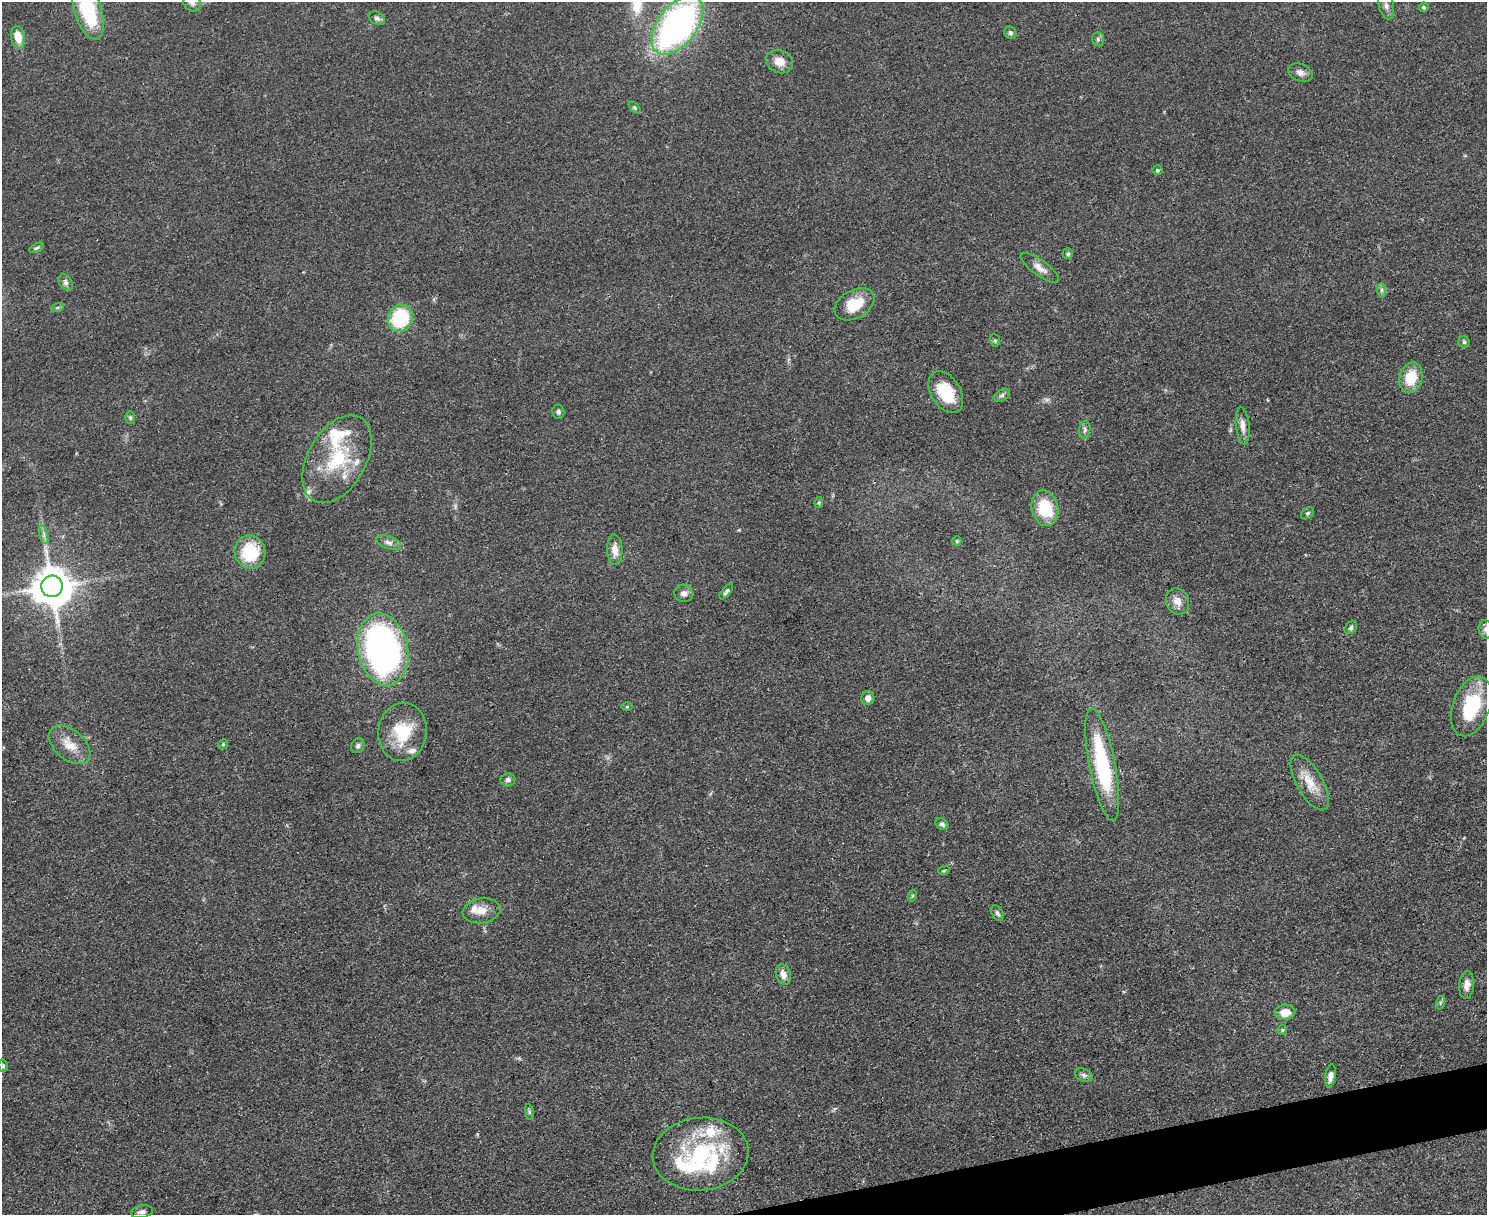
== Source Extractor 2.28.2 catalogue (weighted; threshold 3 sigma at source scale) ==
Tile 5 of 3 x 4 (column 2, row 2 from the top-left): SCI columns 1624-3108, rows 2434-3646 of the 4847 x 4868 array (HDU 1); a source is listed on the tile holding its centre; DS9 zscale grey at full resolution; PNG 1489 x 1217 px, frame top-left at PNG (2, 2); each listed source drawn as its Kron ellipse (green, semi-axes under 4 px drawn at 4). Shown black and unused: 2% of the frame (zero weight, under 3 of 4 exposures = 1% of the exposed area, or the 3 px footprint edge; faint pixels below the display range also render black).
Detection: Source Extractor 2.28.2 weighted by HDU 2 'WHT'; one run over the whole footprint, this tile lists its part. Background 0.0485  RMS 0.0049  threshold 0.022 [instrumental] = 3 sigma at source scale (4.5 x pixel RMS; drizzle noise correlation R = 1.50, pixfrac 1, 0.05/0.05 arcsec/px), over >= 5 px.
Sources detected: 84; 12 inside a brighter listed object's ellipse — not listed separately; the other 72 listed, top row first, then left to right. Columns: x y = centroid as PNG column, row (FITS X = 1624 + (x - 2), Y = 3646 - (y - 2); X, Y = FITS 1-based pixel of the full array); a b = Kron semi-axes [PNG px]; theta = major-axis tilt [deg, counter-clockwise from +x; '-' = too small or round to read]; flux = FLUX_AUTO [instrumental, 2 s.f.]
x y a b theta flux
192 3 9 8 - 2.3
1386 5 14 7 -78 2.9
1424 7 5 4 - 0.85
88 11 30 13 -73 35
377 18 9 6 -31 1.4
677 25 34 19 52 160
1010 33 6 5 - 1
18 37 11 7 -80 6.6
1098 39 7 6 - 1.2
779 62 14 11 -23 5.7
1300 73 13 8 -21 2.6
635 108 7 4 -45 0.72
1157 170 5 5 - 0.89
36 248 8 4 27 0.9
1068 254 5 5 - 0.98
1040 268 23 7 -36 4
66 282 9 6 -58 1.5
1381 290 7 4 -89 1.2
854 304 21 14 29 14
57 308 6 4 18 0.76
400 318 14 12 65 33
995 340 6 5 - 0.75
1464 342 6 5 - 0.89
1411 378 15 11 75 12
946 392 23 14 -58 18
1002 395 9 5 31 1.2
558 412 7 6 - 1.1
130 418 6 5 - 1.1
1243 426 19 6 -84 3.7
1085 430 9 5 81 1.4
337 459 48 29 60 34
819 502 6 4 80 0.59
1045 508 18 13 -77 20
1307 513 7 5 40 0.91
44 535 10 4 -75 1.5
957 541 5 4 - 0.57
389 542 13 6 -18 2.3
615 550 15 7 -86 4.6
250 552 16 15 - 24
52 586 11 10 - 1500
726 591 9 4 51 1.2
684 593 9 8 - 2.3
1177 601 13 11 -64 4.7
1351 628 7 5 46 1
1486 629 9 7 -77 1.8
383 650 36 25 -78 200
868 698 7 6 - 2.6
1471 706 31 18 69 30
627 707 6 4 0 0.54
402 732 29 24 83 22
223 744 5 4 - 0.65
69 745 24 15 -40 8.5
358 746 7 6 - 1.4
1102 765 57 13 -79 47
508 780 7 6 - 1.5
1310 783 31 13 -60 9.6
942 824 7 5 -37 1.3
944 870 6 3 20 0.57
912 896 5 3 - 0.52
481 911 19 12 8 5.9
997 913 8 5 -57 1.2
783 974 10 7 -72 3.6
1467 985 14 7 86 3.4
1440 1003 7 4 71 0.82
1285 1012 10 7 5 6.2
1282 1030 5 4 - 0.58
3 1066 6 4 -76 0.81
1084 1075 9 6 -24 1.5
1330 1076 12 5 81 2.5
529 1112 8 4 -82 0.85
701 1154 48 36 6 52
142 1212 11 6 11 2.1
Isophote crosses this tile's border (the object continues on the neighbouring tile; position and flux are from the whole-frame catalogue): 4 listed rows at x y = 192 3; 1386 5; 88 11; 1486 629